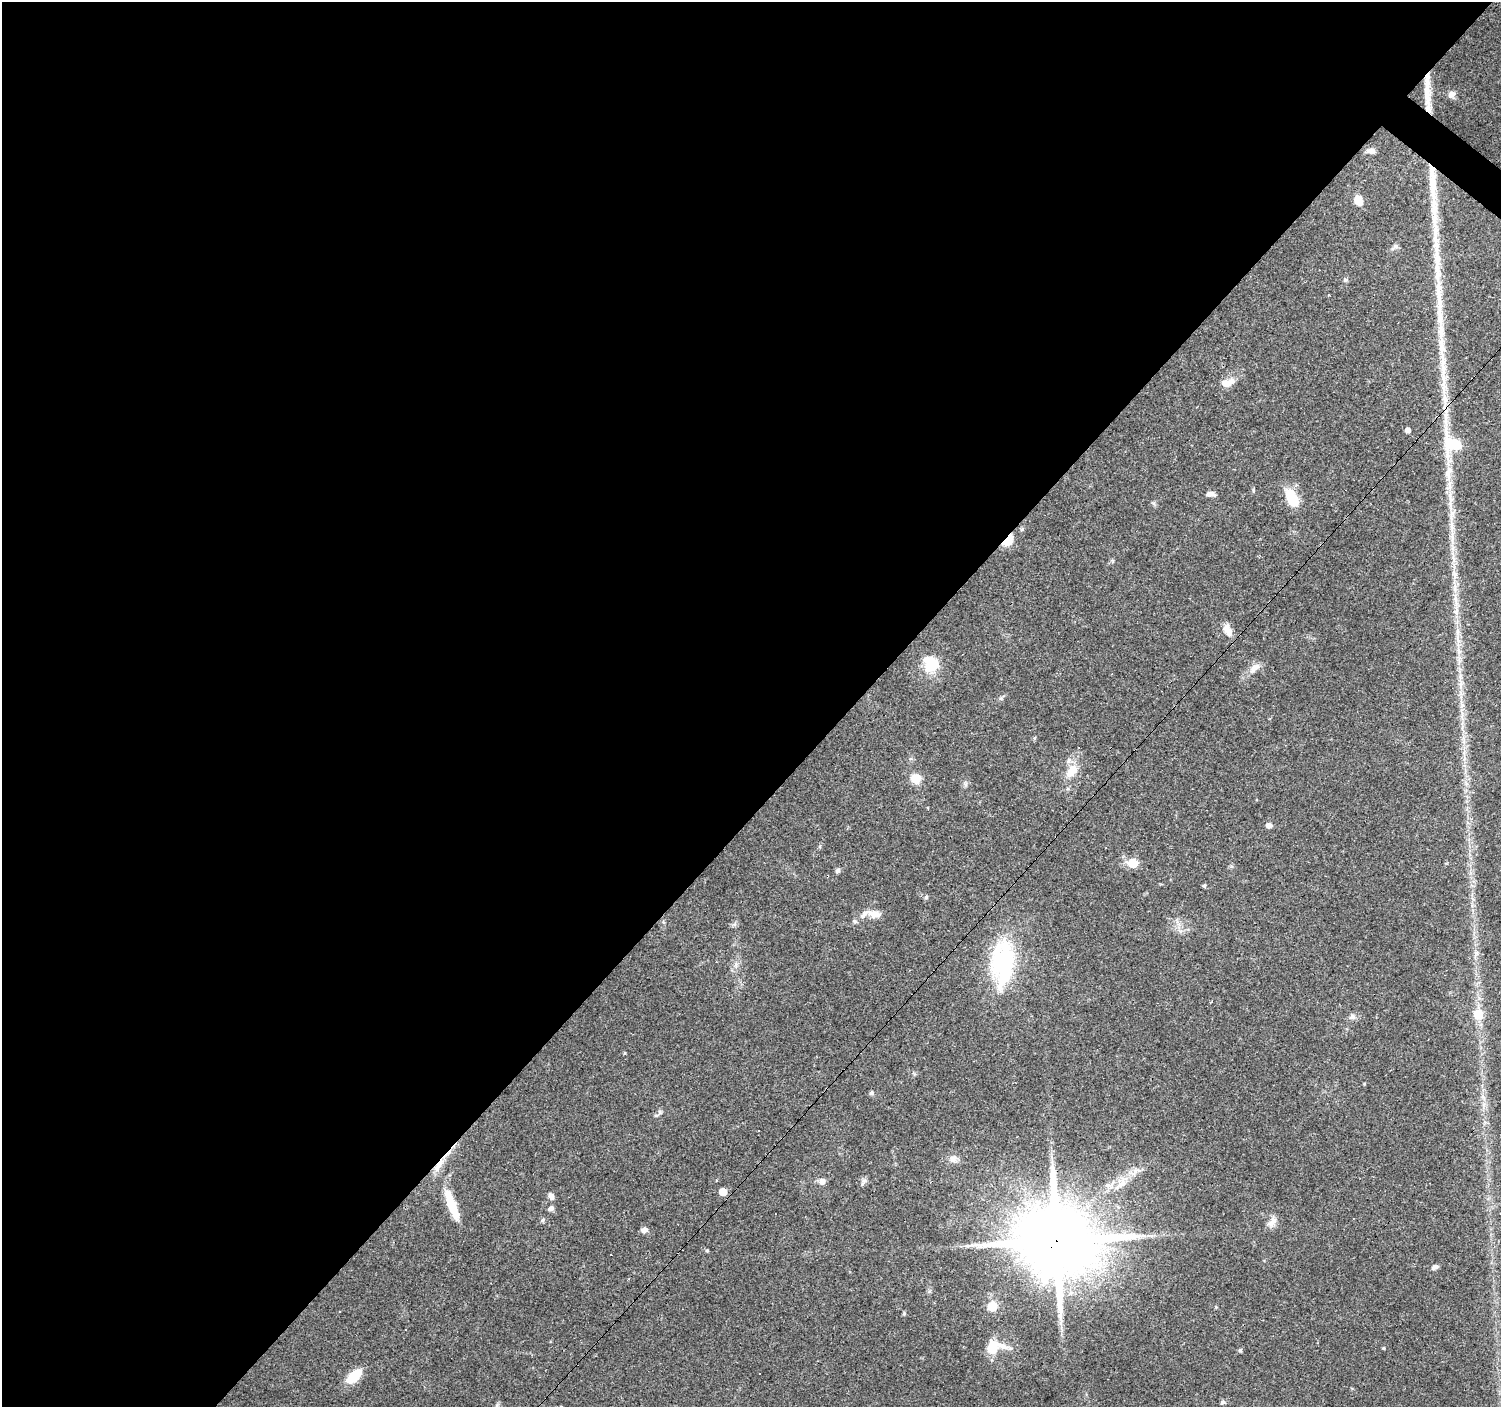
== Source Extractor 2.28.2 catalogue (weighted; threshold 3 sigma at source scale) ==
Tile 5 of 4 x 4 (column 1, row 2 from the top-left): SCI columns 1-1499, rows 2978-4382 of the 6000 x 6021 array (HDU 1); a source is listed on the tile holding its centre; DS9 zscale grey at full resolution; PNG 1503 x 1409 px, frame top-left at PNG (2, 2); no overlay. Shown black and unused: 57% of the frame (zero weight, under 3 of 4 exposures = <1% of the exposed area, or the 3 px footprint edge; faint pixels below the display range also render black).
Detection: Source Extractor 2.28.2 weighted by HDU 2 'WHT'; one run over the whole footprint, this tile lists its part. Background 0.0861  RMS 0.0052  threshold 0.0234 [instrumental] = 3 sigma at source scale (4.5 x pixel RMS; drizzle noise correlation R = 1.50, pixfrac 1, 0.0396/0.0396 arcsec/px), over >= 5 px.
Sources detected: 75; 1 inside a brighter object's white glare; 4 cosmic-ray / hot-pixel residue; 3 long thin detections or spike segments (spike, bleed or trail) — not listed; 4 inside a brighter listed object's ellipse — not listed separately; the other 63 listed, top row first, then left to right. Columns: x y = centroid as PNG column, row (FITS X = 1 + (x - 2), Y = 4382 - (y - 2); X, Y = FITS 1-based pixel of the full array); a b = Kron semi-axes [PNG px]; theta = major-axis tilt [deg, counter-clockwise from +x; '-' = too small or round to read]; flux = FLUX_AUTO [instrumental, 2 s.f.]
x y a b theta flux
1427 88 51 7 -87 12
1451 95 9 7 50 2.9
1371 151 12 7 -1 2.5
1432 182 59 9 -86 21
1358 200 8 6 -63 9.3
1395 246 9 6 24 1.4
1345 280 6 4 -45 0.78
1328 295 3 3 - 9
1231 382 16 10 -3 4.4
1408 430 4 4 - 3
1452 445 26 21 74 22
1448 473 25 10 83 8.4
1210 494 10 5 -4 2.4
1292 499 20 10 -65 16
1450 505 7 4 -88 1.7
1452 530 15 6 -84 4.1
1008 540 11 6 49 17
1453 558 20 2 -78 2.7
1455 589 18 5 89 4.5
1456 611 16 6 -90 4.1
1228 630 18 8 -69 4.5
1458 639 12 4 -81 2.7
929 665 20 16 -80 12
1254 668 18 8 42 4.3
1034 738 5 5 - 0.65
1071 771 18 11 48 8.3
916 779 7 7 - 11
1269 825 7 6 - 1.9
1133 863 6 5 - 19
838 870 7 6 - 1.2
1204 885 5 4 - 0.84
926 897 6 4 2 0.75
875 914 14 9 -10 5.2
1476 953 7 6 - 1.6
1003 963 57 27 87 58
1211 1002 3 2 - 0.6
1478 1014 7 6 - 16
1352 1017 9 7 19 2
871 1093 6 6 - 1.1
660 1112 7 4 72 1.1
953 1158 12 10 16 3.4
438 1165 23 8 57 6.3
716 1180 3 3 - 0.8
864 1180 8 6 67 1.6
822 1181 8 7 - 2.7
1121 1184 26 11 42 10
723 1192 5 5 - 11
551 1196 8 6 -60 2.1
452 1206 36 10 -69 14
551 1208 7 6 - 1.6
543 1220 6 4 88 0.79
1272 1222 17 8 53 3.6
644 1230 8 7 - 2.3
1056 1241 21 19 25 6600
707 1250 5 3 - 0.58
1434 1267 9 6 33 1.6
992 1306 6 5 - 23
992 1348 19 14 78 9.6
1383 1348 4 3 - 0.52
1240 1350 5 4 - 0.94
354 1376 21 11 41 10
1222 1402 7 5 39 1.1
497 1406 7 4 -90 1.1
Overlapping masked pixels (flux is a lower limit): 5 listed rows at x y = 1427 88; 1432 182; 1008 540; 438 1165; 1056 1241
Isophote crosses this tile's border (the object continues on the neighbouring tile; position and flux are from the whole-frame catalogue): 1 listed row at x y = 497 1406
Unlisted compact peaks at least as high as the median listed source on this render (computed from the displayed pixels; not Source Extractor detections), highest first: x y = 904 1313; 1153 503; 625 1053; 1001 698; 1253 490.